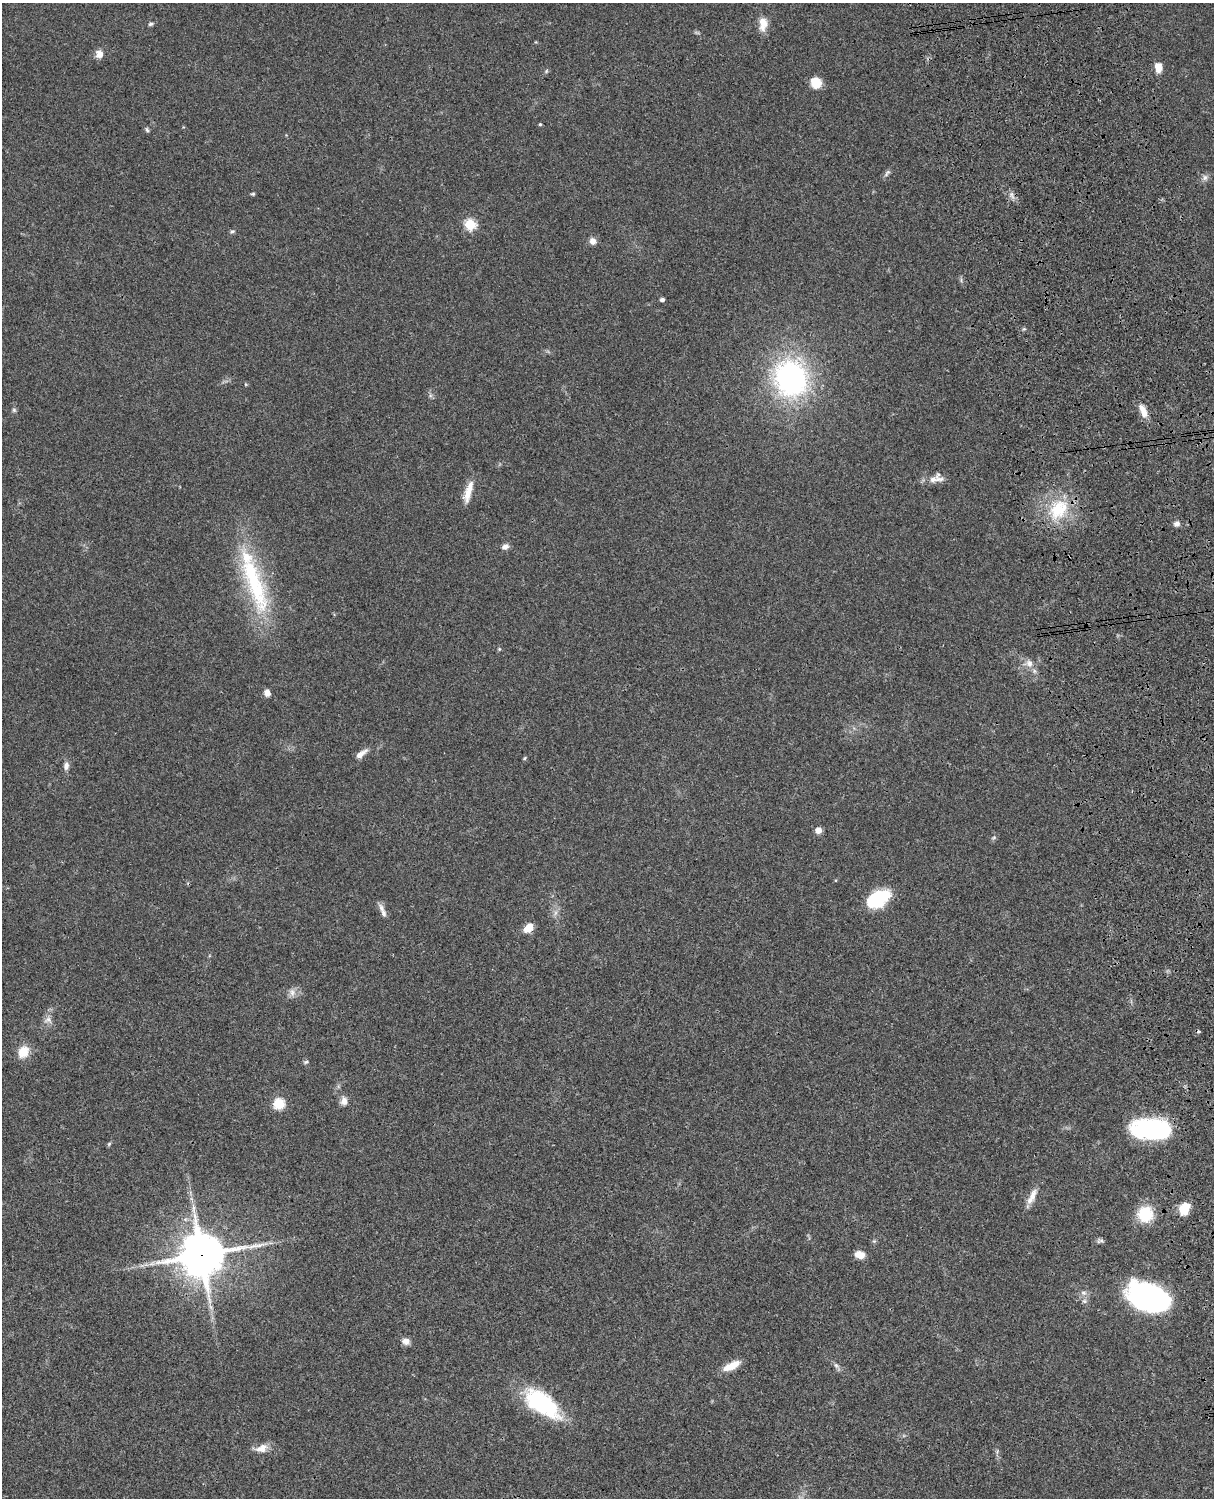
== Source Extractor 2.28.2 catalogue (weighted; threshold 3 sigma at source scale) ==
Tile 6 of 4 x 3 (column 2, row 2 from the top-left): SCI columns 1333-2544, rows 1772-3267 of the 5087 x 4927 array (HDU 1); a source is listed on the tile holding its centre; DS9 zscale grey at full resolution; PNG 1216 x 1500 px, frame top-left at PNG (2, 3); no overlay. Shown black and unused: <1% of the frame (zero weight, under 3 of 4 exposures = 6% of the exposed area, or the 3 px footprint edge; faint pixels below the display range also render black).
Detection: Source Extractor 2.28.2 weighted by HDU 2 'WHT'; one run over the whole footprint, this tile lists its part. Background 0.0774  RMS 0.0058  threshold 0.0263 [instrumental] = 3 sigma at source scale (4.5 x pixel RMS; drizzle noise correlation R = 1.50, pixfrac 1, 0.05/0.05 arcsec/px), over >= 5 px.
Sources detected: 65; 1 too faint to see at this stretch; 1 cosmic-ray / hot-pixel residue — not listed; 2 inside a brighter listed object's ellipse — not listed separately; the other 61 listed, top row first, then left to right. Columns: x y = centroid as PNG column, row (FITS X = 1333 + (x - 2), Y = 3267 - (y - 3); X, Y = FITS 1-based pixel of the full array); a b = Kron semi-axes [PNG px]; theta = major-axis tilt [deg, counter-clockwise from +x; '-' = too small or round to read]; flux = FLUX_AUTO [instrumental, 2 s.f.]
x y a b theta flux
151 24 7 5 18 1.1
763 24 19 10 86 6.4
99 54 10 9 - 4
1158 67 11 8 -82 5.6
546 71 6 4 88 0.77
816 82 11 10 - 9.8
540 124 4 4 - 0.66
147 130 8 4 -68 0.97
887 173 12 5 49 1.7
1205 177 9 7 59 2.1
253 194 6 4 19 0.74
1012 195 11 4 -67 2
470 224 6 6 - 41
232 231 7 5 26 1.1
593 241 7 7 - 3.7
662 300 4 3 - 1.7
791 379 30 27 -70 140
14 410 6 6 - 0.99
1143 411 18 7 -68 6.2
936 479 24 9 5 5.6
468 492 29 8 74 7.6
1059 509 33 24 51 29
1176 524 8 6 11 2.1
505 547 9 6 25 2.6
255 583 96 23 -71 65
499 649 5 5 - 0.67
1029 663 11 9 -68 4.1
267 693 7 6 - 3.8
361 754 16 6 37 4.4
525 758 5 4 - 0.7
66 766 10 7 81 2.8
818 830 5 5 - 5.5
994 837 6 4 19 0.83
878 899 27 15 30 28
381 908 12 7 -72 2.9
528 928 10 7 45 7.5
292 992 11 8 -81 3.1
48 1020 12 9 15 3.1
23 1052 15 12 69 8.8
306 1062 6 5 - 0.99
344 1101 11 9 82 3.4
279 1104 6 6 - 37
1151 1129 37 18 -5 79
109 1144 6 5 - 0.81
1033 1195 19 9 69 5.9
192 1199 10 3 -69 1.5
1184 1208 13 10 59 9.5
1145 1214 12 12 - 26
874 1241 5 5 - 0.83
1100 1241 10 6 1 1.5
201 1255 15 15 - 1900
860 1255 10 7 -13 6.4
1084 1293 9 7 -30 2.2
1150 1297 34 20 -25 170
1084 1301 8 6 -20 1.6
211 1307 8 5 -60 1.6
406 1341 10 8 -14 3.1
731 1366 22 8 26 8.3
836 1366 10 6 -45 1.9
542 1403 43 20 -35 58
262 1448 18 10 19 5.3
Overlapping masked pixels (flux is a lower limit): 1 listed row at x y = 201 1255